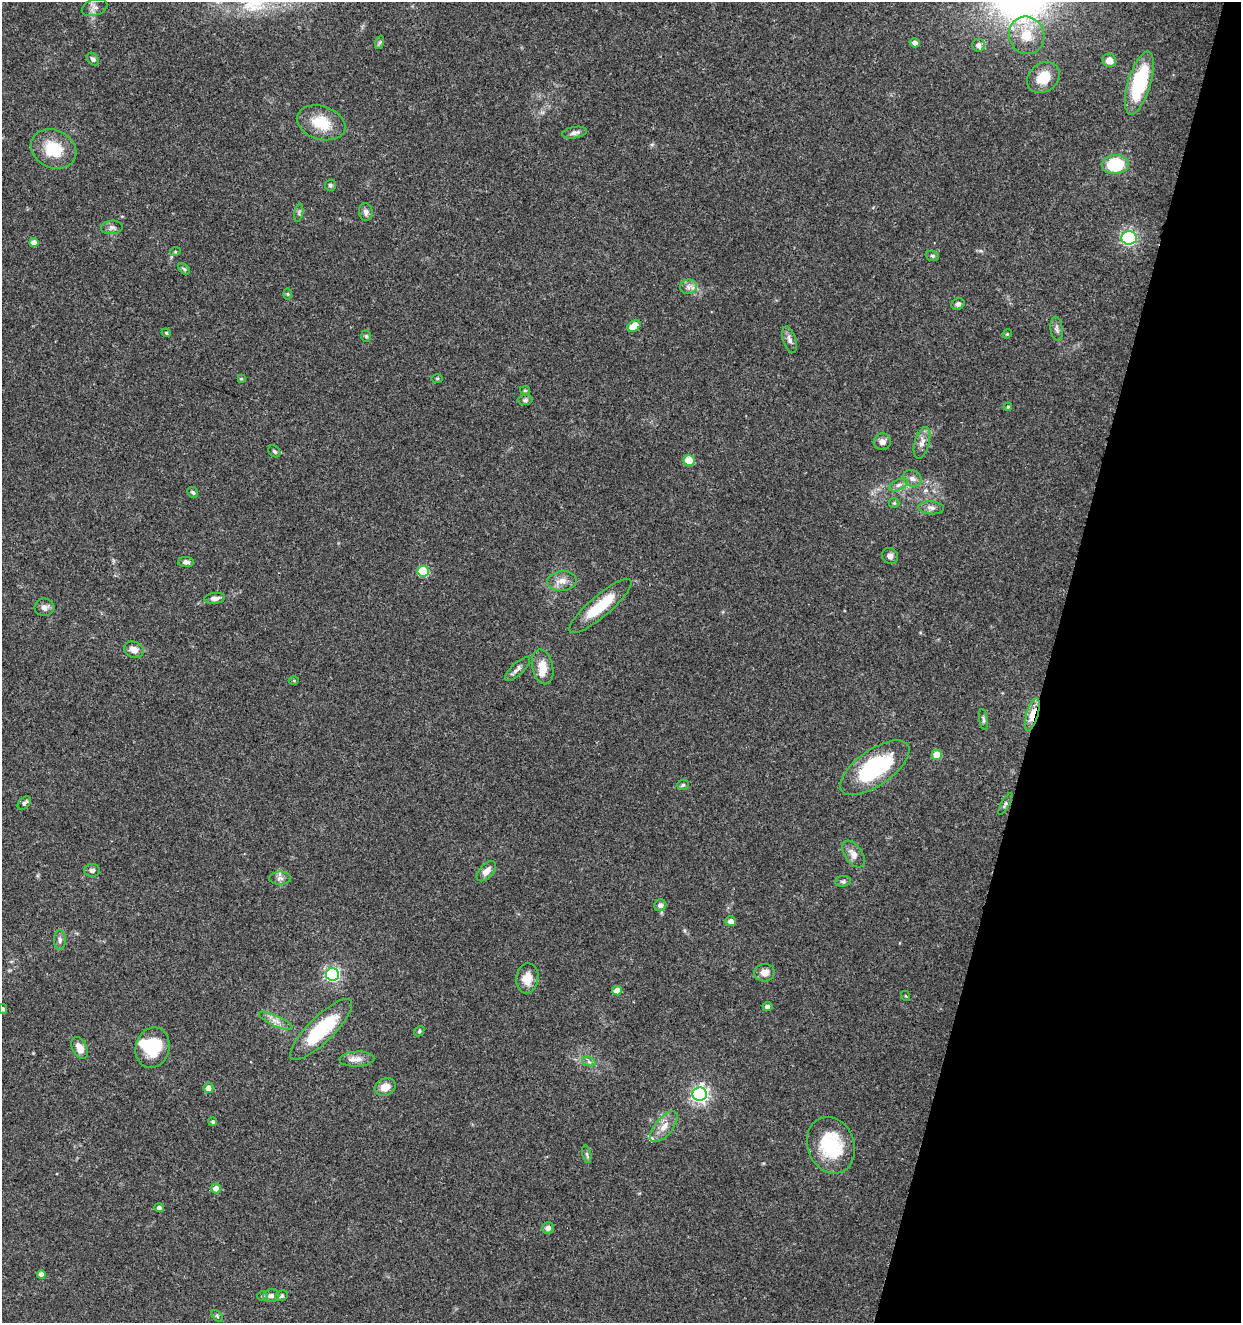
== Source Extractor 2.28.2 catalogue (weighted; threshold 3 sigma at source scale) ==
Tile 8 of 4 x 4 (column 4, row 2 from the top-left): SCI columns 4001-5239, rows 2645-3965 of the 5461 x 5295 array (HDU 1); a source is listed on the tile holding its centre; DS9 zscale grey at full resolution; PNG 1243 x 1325 px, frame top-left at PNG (2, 2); each listed source drawn as its Kron ellipse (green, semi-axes under 4 px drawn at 4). Shown black and unused: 15% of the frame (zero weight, under 3 of 5 exposures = <1% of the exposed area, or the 3 px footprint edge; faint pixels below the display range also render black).
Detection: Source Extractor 2.28.2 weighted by HDU 2 'WHT'; one run over the whole footprint, this tile lists its part. Background 0.0329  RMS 0.0024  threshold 0.011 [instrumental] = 3 sigma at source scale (4.5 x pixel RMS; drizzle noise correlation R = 1.50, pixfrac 1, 0.0396/0.0396 arcsec/px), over >= 5 px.
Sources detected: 103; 1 inside a brighter object's white glare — neither listed nor drawn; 2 inside a brighter listed object's ellipse — not listed separately; the other 100 listed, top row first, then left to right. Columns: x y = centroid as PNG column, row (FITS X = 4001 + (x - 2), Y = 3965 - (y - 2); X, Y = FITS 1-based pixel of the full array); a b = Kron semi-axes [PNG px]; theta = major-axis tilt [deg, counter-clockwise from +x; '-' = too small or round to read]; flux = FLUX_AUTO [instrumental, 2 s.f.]
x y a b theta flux
95 7 13 8 17 1.3
1027 35 19 17 -70 6.1
380 42 7 4 71 0.41
915 43 5 4 - 1
979 45 6 6 - 1.2
93 59 7 5 -47 0.63
1109 60 7 6 - 2.3
1043 78 17 14 38 4.7
1139 83 32 11 73 17
321 123 25 16 -18 6.6
574 133 12 5 10 1
54 149 23 19 -25 7.8
1115 164 13 9 3 12
330 185 5 5 - 0.5
366 212 9 7 -83 0.98
299 213 9 4 78 0.49
112 227 11 6 6 0.85
1129 238 7 7 - 52
34 243 4 4 - 1.4
175 252 5 3 - 0.25
932 256 7 5 -21 0.46
184 269 7 4 -45 0.37
688 287 8 7 - 1.1
288 294 6 4 -90 0.32
958 304 7 5 27 0.65
634 326 7 5 32 4.8
1057 329 12 6 -83 0.87
166 333 4 4 - 0.3
1007 334 5 4 - 0.25
366 336 6 5 - 0.39
789 340 14 6 -73 1.1
437 378 6 4 0 0.27
241 379 4 3 - 0.23
525 390 5 4 - 0.31
525 400 7 5 1 0.47
1008 407 4 4 - 0.26
882 442 9 8 - 1.4
922 443 16 7 75 1.7
274 451 7 5 -44 0.47
689 460 6 5 - 3.6
912 479 9 8 - 1.1
898 485 10 5 26 0.82
193 492 6 5 - 0.49
894 503 5 5 - 0.32
931 508 13 6 -5 1.2
890 556 8 7 - 0.97
186 562 8 5 -2 0.74
423 571 6 5 - 14
562 581 14 10 6 2.1
215 598 10 5 6 1.1
600 606 40 10 40 9.2
44 607 10 8 2 1.1
134 650 10 8 -25 2.1
543 667 18 10 -77 3.7
518 669 16 6 43 1.1
294 681 5 3 - 0.26
1032 715 17 5 74 4
983 719 10 3 -81 0.47
937 755 5 5 - 3.9
875 768 40 18 35 22
683 785 6 5 - 0.43
24 803 8 5 43 0.71
1005 804 12 4 61 0.56
853 854 15 8 -55 1.9
92 870 8 6 1 0.69
486 871 12 7 47 1.8
280 878 11 6 0 1
843 881 8 5 7 0.53
660 905 6 6 - 0.84
731 921 5 5 - 1.2
60 940 10 6 -90 0.79
764 973 10 9 - 1.7
332 974 6 6 - 52
527 978 15 11 82 3.3
617 991 5 4 - 3
906 996 5 3 - 0.23
767 1007 5 4 - 0.83
3 1009 5 4 - 0.47
276 1021 18 5 -24 1.6
321 1029 41 12 44 15
419 1031 5 4 - 0.35
80 1048 11 7 -64 2.5
153 1048 20 16 73 9.9
357 1059 17 7 2 1.9
589 1062 7 4 -19 0.46
385 1087 11 8 26 2.6
208 1088 5 5 - 1.6
700 1094 7 7 - 85
213 1122 4 4 - 0.45
664 1127 19 8 50 2.5
831 1145 29 23 -69 14
587 1154 9 3 -77 0.44
216 1188 5 5 - 1.9
159 1208 5 4 - 0.71
548 1228 6 5 - 1.1
41 1274 4 4 - 1.3
263 1296 5 5 - 0.36
271 1296 8 6 4 0.89
281 1296 6 5 - 0.5
217 1316 7 4 -46 0.37
Overlapping masked pixels (flux is a lower limit): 1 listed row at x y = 1032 715
Isophote crosses this tile's border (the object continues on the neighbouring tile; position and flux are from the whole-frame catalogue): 1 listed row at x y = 3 1009